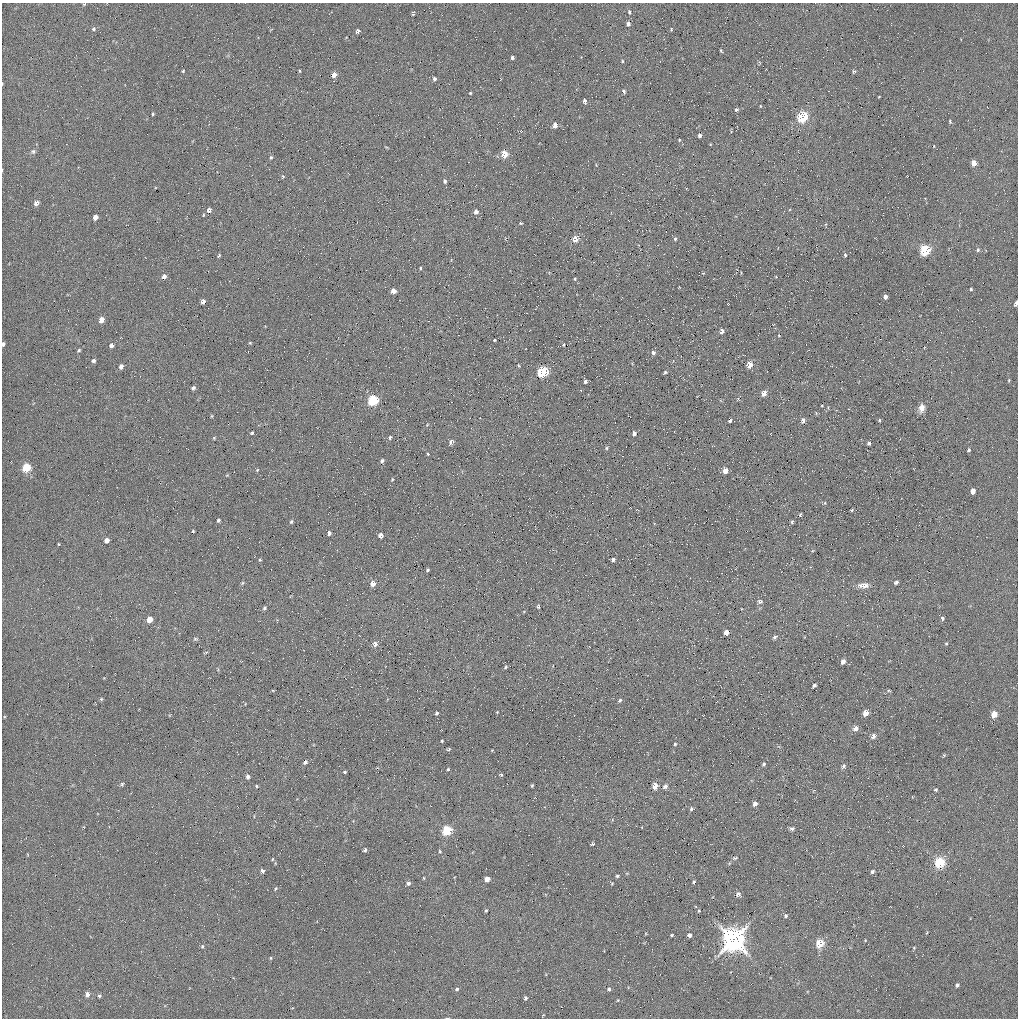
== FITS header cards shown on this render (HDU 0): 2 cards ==
NAXIS1  =                 1016 / length of data axis 1
NAXIS2  =                 1016 / length of data axis 2

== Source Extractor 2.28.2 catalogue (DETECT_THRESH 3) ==
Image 1016 x 1016 px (HDU 0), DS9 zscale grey, 1 PNG px = 1 image px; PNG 1020 x 1020 px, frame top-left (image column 1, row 1016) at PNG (2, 3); no overlay
Background 65.8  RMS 4.8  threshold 14.4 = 3 sigma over >= 5 px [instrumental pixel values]
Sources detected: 196; all 196 listed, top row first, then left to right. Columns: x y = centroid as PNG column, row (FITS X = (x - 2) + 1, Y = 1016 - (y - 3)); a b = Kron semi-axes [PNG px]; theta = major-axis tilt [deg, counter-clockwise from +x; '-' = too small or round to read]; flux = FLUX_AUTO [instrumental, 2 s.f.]
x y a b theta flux
84 4 4 4 - 310
629 12 5 4 - 550
413 13 4 3 - 480
628 24 4 4 - 1200
93 29 6 5 - 620
671 29 3 2 - 290
358 31 4 4 - 910
721 51 3 2 - 300
512 57 3 3 - 670
622 61 4 3 - 290
183 71 3 3 - 320
300 71 4 3 - 310
854 71 4 3 - 510
334 75 4 4 - 3100
434 79 4 4 - 770
2 84 4 2 - 250
624 91 4 3 - 560
470 93 3 3 - 300
585 101 4 3 - 1000
760 106 4 3 - 210
736 110 4 3 - 650
153 114 3 2 - 350
802 117 6 5 - 25000
950 121 4 3 - 440
555 125 4 4 - 2700
700 135 4 3 - 1100
679 140 3 3 - 270
934 146 3 2 - 190
33 151 7 6 - 710
504 154 5 5 - 6500
271 157 4 3 - 450
974 163 5 4 - 4000
2 170 3 2 - 190
283 176 5 4 - 330
445 181 5 4 - 600
36 203 5 4 - 1500
209 210 6 5 - 1300
476 212 5 5 - 1300
95 217 5 4 - 1900
521 223 4 3 - 330
575 239 6 5 - 2900
675 239 5 4 - 500
925 250 5 5 - 25000
978 250 5 4 - 560
845 255 4 3 - 450
219 256 4 3 - 390
420 268 3 3 - 340
164 276 5 4 - 1100
776 276 3 2 - 460
575 279 4 3 - 310
971 289 3 3 - 380
393 291 4 4 - 2700
885 297 4 3 - 1800
203 302 5 4 - 1400
1016 303 5 3 - 1200
101 320 5 4 - 3500
722 331 4 4 - 1400
779 336 2 2 - 230
494 340 3 3 - 370
250 343 4 3 - 290
3 344 4 3 - 830
111 345 4 4 - 1000
563 345 4 3 - 280
79 350 5 3 - 440
653 353 4 4 - 970
93 361 4 4 - 710
750 364 5 4 - 6400
518 365 5 2 - 260
121 367 5 4 - 1300
543 372 5 5 - 36000
665 372 4 3 - 480
1009 380 4 3 - 260
585 381 4 3 - 720
193 388 4 4 - 650
764 393 5 4 - 2900
373 400 6 5 - 27000
822 406 3 2 - 250
921 408 9 6 82 2100
212 416 5 3 - 270
803 420 4 4 - 1200
879 420 4 3 - 360
730 421 4 3 - 650
427 425 5 3 - 240
252 433 3 3 - 440
634 433 4 3 - 1200
390 437 5 4 - 510
214 438 4 4 - 310
451 442 6 5 - 900
869 443 4 3 - 630
606 448 5 4 - 380
969 450 4 3 - 490
428 454 4 3 - 470
382 461 4 3 - 690
26 468 5 5 - 13000
257 470 5 4 - 290
725 471 5 4 - 3000
227 475 5 3 - 270
392 480 4 3 - 290
973 491 5 4 - 2900
825 503 5 4 - 330
852 510 4 3 - 370
800 514 3 2 - 340
218 520 4 3 - 510
291 522 5 4 - 430
792 522 3 2 - 420
193 531 3 2 - 330
329 533 4 4 - 950
381 535 5 4 - 1600
106 540 5 4 - 1600
59 544 4 2 - 250
260 560 5 4 - 330
613 560 4 3 - 810
428 570 4 3 - 440
896 582 4 3 - 660
242 583 5 4 - 380
373 584 5 5 - 2200
863 585 14 7 3 2300
760 601 8 6 -13 800
538 606 6 4 -89 460
264 608 5 5 - 560
942 618 4 4 - 690
149 620 5 4 - 3300
726 632 4 4 - 2300
775 637 8 4 25 640
195 639 7 5 -19 510
375 644 6 5 - 1400
946 644 4 3 - 320
206 652 7 3 19 310
843 662 5 4 - 1600
506 667 5 3 - 390
814 685 4 3 - 720
273 690 5 3 - 270
889 691 5 3 - 330
101 699 5 4 - 370
620 700 5 4 - 580
497 712 2 2 - 220
437 713 4 3 - 570
866 713 5 4 - 4300
994 714 5 4 - 5500
855 728 7 6 - 1300
873 736 7 6 - 1000
442 741 3 3 - 310
675 744 4 4 - 390
448 749 6 4 28 410
944 755 5 4 - 360
305 762 6 5 - 630
764 764 6 4 52 530
843 766 6 5 - 710
448 769 4 4 - 330
345 772 3 3 - 410
501 775 4 3 - 420
248 777 5 5 - 940
122 784 5 4 - 470
256 786 4 4 - 380
532 786 3 2 - 330
655 786 7 6 - 2000
665 786 8 6 40 980
936 790 4 4 - 490
755 804 5 4 - 1400
691 809 6 5 - 560
792 828 7 5 -11 700
447 831 5 5 - 21000
592 844 4 3 - 400
365 850 4 3 - 650
440 851 4 3 - 340
735 858 8 4 24 600
272 859 5 3 - 300
940 862 10 10 - 7100
262 871 4 3 - 900
872 872 5 5 - 680
617 876 4 3 - 490
424 878 5 3 - 270
487 879 5 4 - 2600
694 882 4 3 - 450
408 883 6 5 - 840
612 883 5 3 - 280
276 888 5 3 - 350
738 894 6 6 - 1000
486 911 4 3 - 360
699 911 4 3 - 290
786 916 6 5 - 670
672 935 3 3 - 350
689 935 4 4 - 1200
734 940 9 8 - 300000
865 940 4 2 - 210
819 943 6 5 - 9800
202 946 6 4 87 450
914 948 5 3 - 260
271 958 5 3 - 280
957 985 4 3 - 630
457 989 5 4 - 590
609 989 5 5 - 570
87 994 5 4 - 1600
99 996 5 4 - 630
525 998 5 4 - 660
447 1018 4 2 - 260
At the frame edge (FLAGS 8, measured only in part): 6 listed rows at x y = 84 4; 2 84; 2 170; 1016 303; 3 344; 447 1018

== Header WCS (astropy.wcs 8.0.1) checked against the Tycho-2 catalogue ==
Header WCS as astropy/WCSLIB reads it (applying the file's SIP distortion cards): RA---SIN-SIP/DEC--SIN-SIP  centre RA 11:02:16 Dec +12:17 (165.57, +12.28 deg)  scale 2.78 x 2.74 arcsec/px (non-square pixels)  FOV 47.0' x 46.4'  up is +23 deg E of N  parity normal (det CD < 0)
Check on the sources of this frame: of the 60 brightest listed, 10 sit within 3.9 arcsec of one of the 20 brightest Tycho-2 stars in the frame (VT <= 13.23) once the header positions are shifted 0.72 arcsec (0.39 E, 0.61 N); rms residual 1.31 arcsec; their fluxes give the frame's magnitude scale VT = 21.24 - 2.5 log10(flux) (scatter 0.41 mag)
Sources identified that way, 10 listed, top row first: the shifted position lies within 3.9 arcsec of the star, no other Tycho-2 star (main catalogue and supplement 1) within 7.8 arcsec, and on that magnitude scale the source's flux lands within +1.5 / -3 mag of the star's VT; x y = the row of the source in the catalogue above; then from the Tycho-2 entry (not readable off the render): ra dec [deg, ICRS J2000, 3 dp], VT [Tycho-2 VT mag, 2 dp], TYC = Tycho-2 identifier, HIP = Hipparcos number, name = IAU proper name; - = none
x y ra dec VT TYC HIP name
802 117 165.473 +12.643 9.45 853-1005-1 - -
925 250 165.343 +12.587 11.15 853-930-1 - -
543 372 165.584 +12.387 9.50 850-385-1 - -
764 393 165.417 +12.438 12.62 850-756-1 - -
373 400 165.698 +12.316 10.64 850-126-1 - -
26 468 165.930 +12.165 10.92 850-395-1 - -
866 713 165.246 +12.245 11.91 850-776-1 - -
994 714 165.152 +12.282 11.69 850-136-1 - -
447 831 165.515 +12.036 11.40 850-991-1 - -
734 940 165.274 +12.046 8.04 850-415-1 53859 -